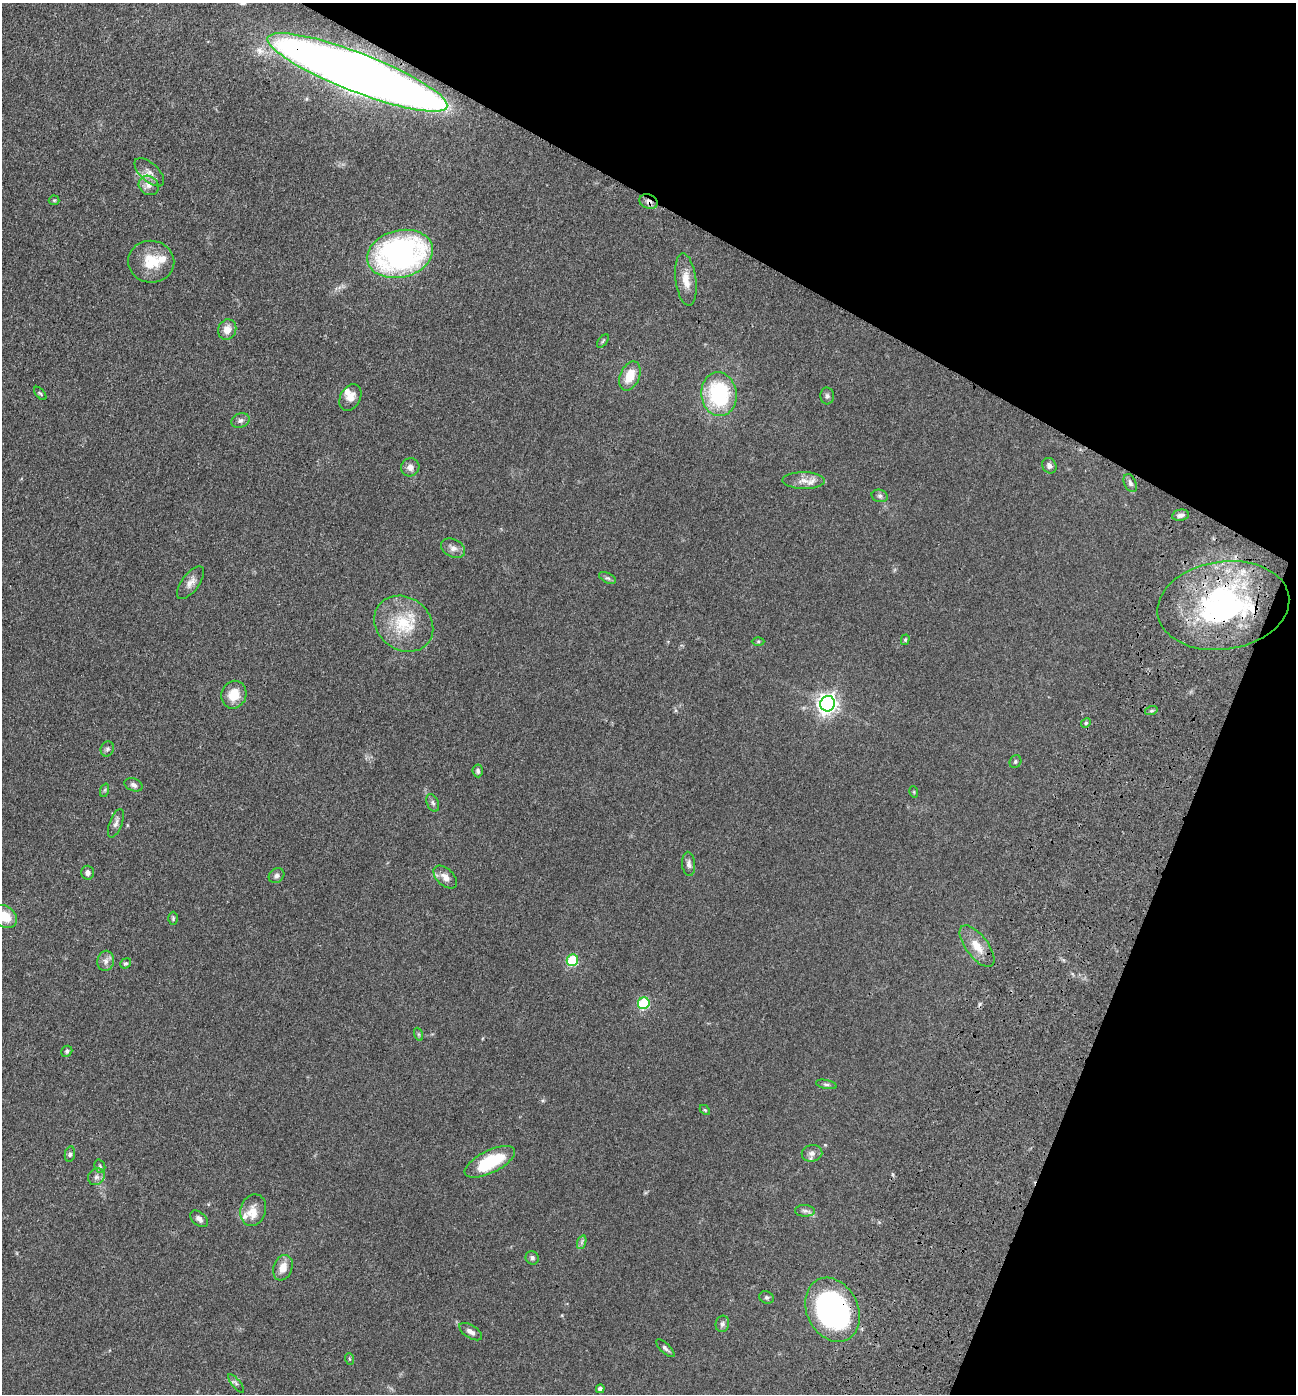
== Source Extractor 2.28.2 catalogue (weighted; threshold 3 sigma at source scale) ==
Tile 8 of 4 x 4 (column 4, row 2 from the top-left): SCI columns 4211-5504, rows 2913-4304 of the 5967 x 5890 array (HDU 1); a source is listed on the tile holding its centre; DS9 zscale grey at full resolution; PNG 1298 x 1396 px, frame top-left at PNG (2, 3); each listed source drawn as its Kron ellipse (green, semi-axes under 4 px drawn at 4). Shown black and unused: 24% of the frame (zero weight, under 3 of 4 exposures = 11% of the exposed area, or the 3 px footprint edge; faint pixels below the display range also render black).
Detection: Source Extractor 2.28.2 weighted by HDU 2 'WHT'; one run over the whole footprint, this tile lists its part. Background 0.0618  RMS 0.0045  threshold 0.0201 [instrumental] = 3 sigma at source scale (4.5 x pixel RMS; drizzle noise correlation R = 1.50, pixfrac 1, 0.05/0.05 arcsec/px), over >= 5 px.
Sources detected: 80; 5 inside a brighter listed object's ellipse — not listed separately; the other 75 listed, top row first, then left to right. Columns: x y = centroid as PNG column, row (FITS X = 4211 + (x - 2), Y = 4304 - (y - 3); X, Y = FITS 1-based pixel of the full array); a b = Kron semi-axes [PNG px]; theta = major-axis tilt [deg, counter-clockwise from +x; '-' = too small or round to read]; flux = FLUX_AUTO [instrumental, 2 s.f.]
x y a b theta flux
357 72 96 19 -21 940
149 172 18 9 -42 3.3
149 185 10 9 - 2.7
54 200 5 5 - 0.58
648 202 9 7 -18 1.8
400 254 33 23 14 120
151 262 23 21 -7 11
686 280 26 10 -82 6.2
227 329 10 9 - 4
603 341 8 4 53 0.67
630 376 15 9 66 8.4
40 393 8 3 -48 0.63
719 394 22 17 -83 37
827 396 8 7 - 1.2
350 398 14 10 61 4.1
240 420 9 7 20 1.5
1049 466 8 7 - 1.7
410 467 9 9 - 2.4
804 481 21 8 -1 3.7
1130 483 9 6 -65 1.2
880 496 8 6 -14 1.1
1180 515 8 5 10 1.3
453 548 13 9 -27 2.4
608 578 9 5 -26 0.94
190 583 19 8 53 3.1
1223 606 66 44 8 95
404 624 31 26 -36 20
905 640 5 4 - 0.57
758 641 6 4 1 0.6
234 695 14 12 69 7.5
828 704 8 7 - 240
1151 711 6 4 18 0.75
1086 723 5 4 - 0.55
107 749 8 6 65 1.1
1015 762 6 5 - 0.75
478 771 6 5 - 1.3
134 785 9 6 -20 1.4
105 790 7 4 71 0.58
914 792 6 3 -73 0.42
433 803 9 5 -68 1.1
116 823 15 6 69 1.8
689 864 12 6 -87 1.7
88 873 7 6 - 1.6
276 876 8 7 - 1.5
445 877 14 8 -43 3.1
5 916 13 10 -38 8.9
173 918 6 5 - 0.65
977 946 25 11 -53 7.3
572 960 6 5 - 28
106 961 10 8 79 2.2
126 963 6 4 39 0.68
644 1003 6 5 - 32
418 1034 7 4 -71 0.69
67 1051 6 5 - 0.79
826 1084 10 4 -11 0.96
705 1110 6 3 -44 0.5
812 1153 10 8 9 2.1
70 1154 8 5 79 0.9
490 1162 27 11 26 22
100 1166 7 5 -70 0.81
96 1177 9 7 44 1.7
253 1210 16 12 71 4.7
805 1211 10 6 -3 1.4
199 1219 10 6 -42 1.7
582 1242 7 4 71 0.94
532 1258 7 6 - 1.2
283 1268 13 9 69 5
767 1297 7 6 - 0.94
832 1310 33 25 -64 100
722 1324 8 6 74 1.4
471 1332 13 6 -32 2.1
665 1348 12 5 -43 1.2
350 1359 6 3 -70 0.44
236 1383 11 3 -50 0.9
600 1389 4 4 - 1.4
Overlapping masked pixels (flux is a lower limit): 4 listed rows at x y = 357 72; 648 202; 1223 606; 832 1310
Isophote crosses this tile's border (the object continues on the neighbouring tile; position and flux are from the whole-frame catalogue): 1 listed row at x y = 5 916